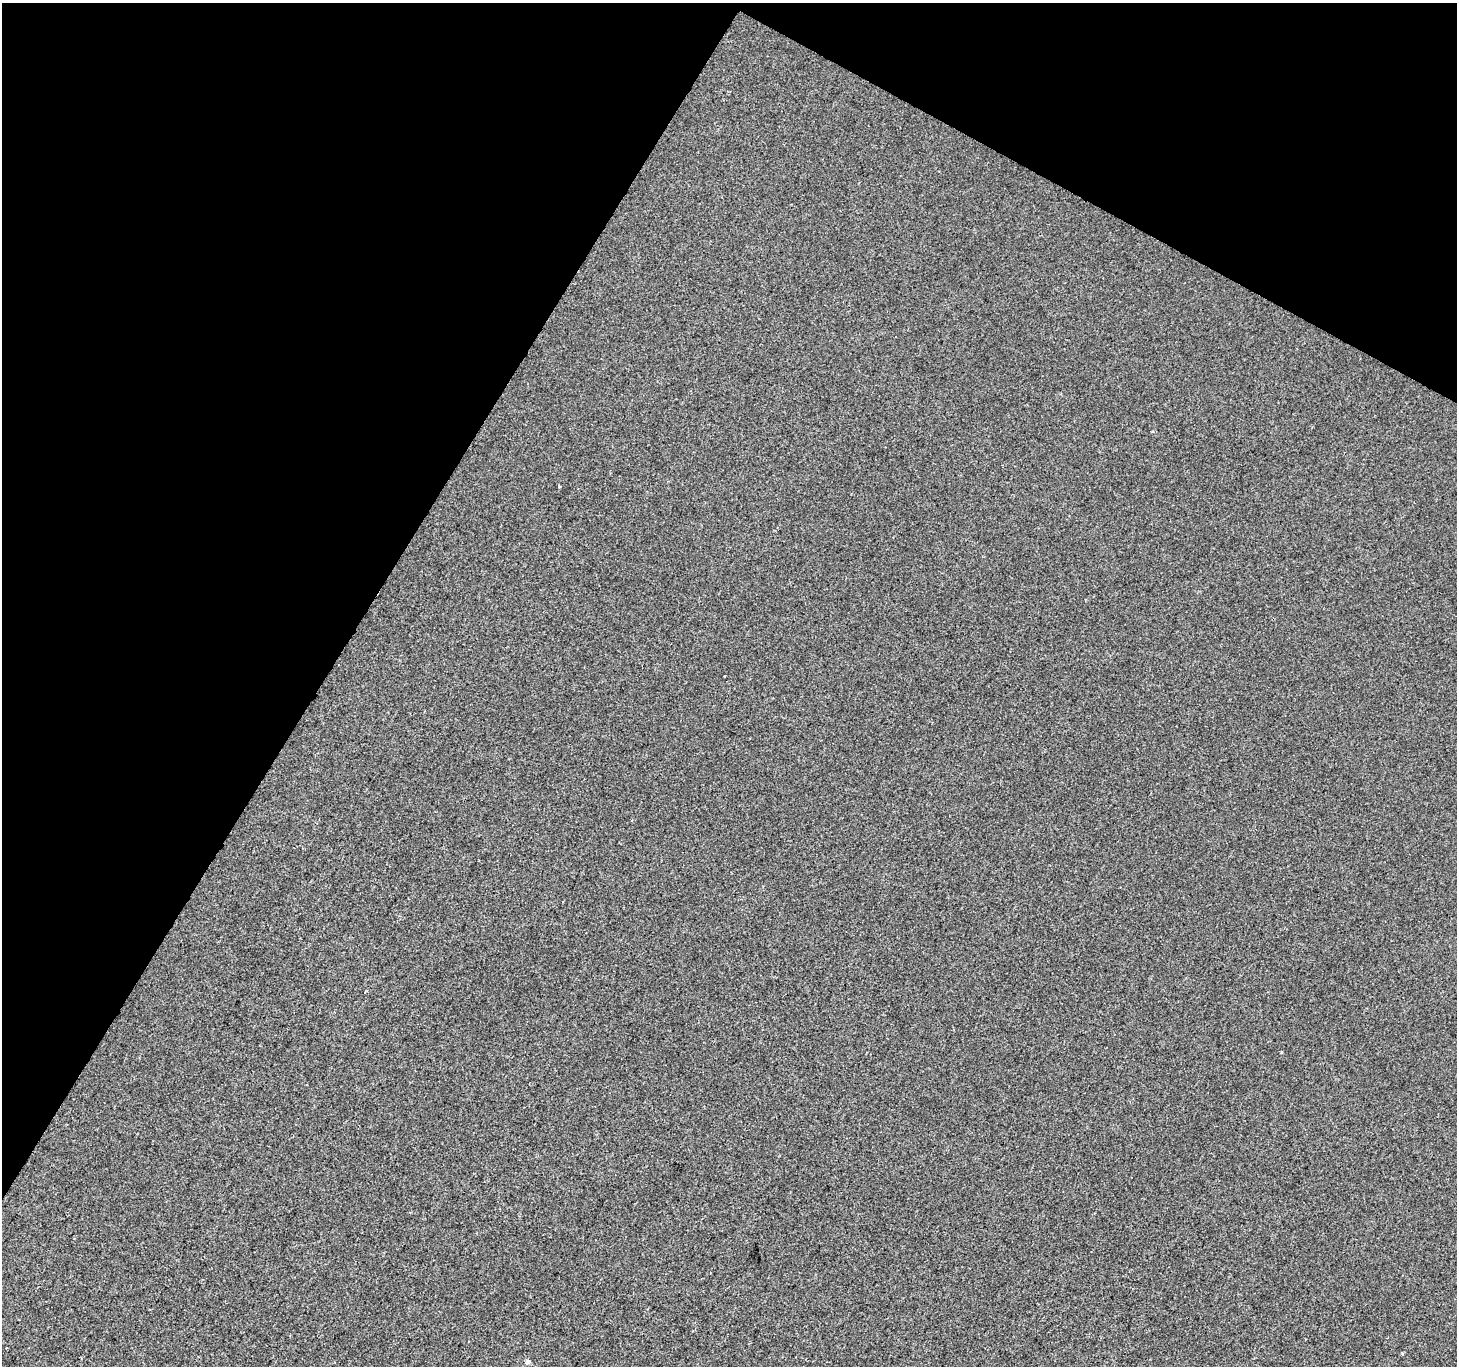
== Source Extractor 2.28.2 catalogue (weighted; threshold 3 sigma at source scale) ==
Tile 2 of 4 x 4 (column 2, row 1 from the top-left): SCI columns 1462-2916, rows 4353-5716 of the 5827 x 5910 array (HDU 1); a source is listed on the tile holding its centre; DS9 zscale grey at full resolution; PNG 1459 x 1368 px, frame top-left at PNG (2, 3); no overlay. Shown black and unused: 30% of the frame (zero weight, under 2 of 3 exposures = <1% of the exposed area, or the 3 px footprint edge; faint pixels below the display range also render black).
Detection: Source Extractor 2.28.2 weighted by HDU 2 'WHT'; one run over the whole footprint, this tile lists its part. Background 5.71e-05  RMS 0.0042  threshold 0.0188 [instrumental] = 3 sigma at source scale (4.5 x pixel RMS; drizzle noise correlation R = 1.50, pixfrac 1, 0.0396/0.0396 arcsec/px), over >= 5 px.
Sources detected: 4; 1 cosmic-ray / hot-pixel residue — not listed; the other 3 listed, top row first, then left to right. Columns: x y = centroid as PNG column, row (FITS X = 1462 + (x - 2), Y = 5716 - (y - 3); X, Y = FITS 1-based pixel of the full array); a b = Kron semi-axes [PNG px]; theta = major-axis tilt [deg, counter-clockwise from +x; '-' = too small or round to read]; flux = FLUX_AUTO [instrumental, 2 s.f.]
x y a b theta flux
559 486 3 3 - 0.76
1402 1353 3 3 - 0.79
528 1361 7 5 -89 0.78